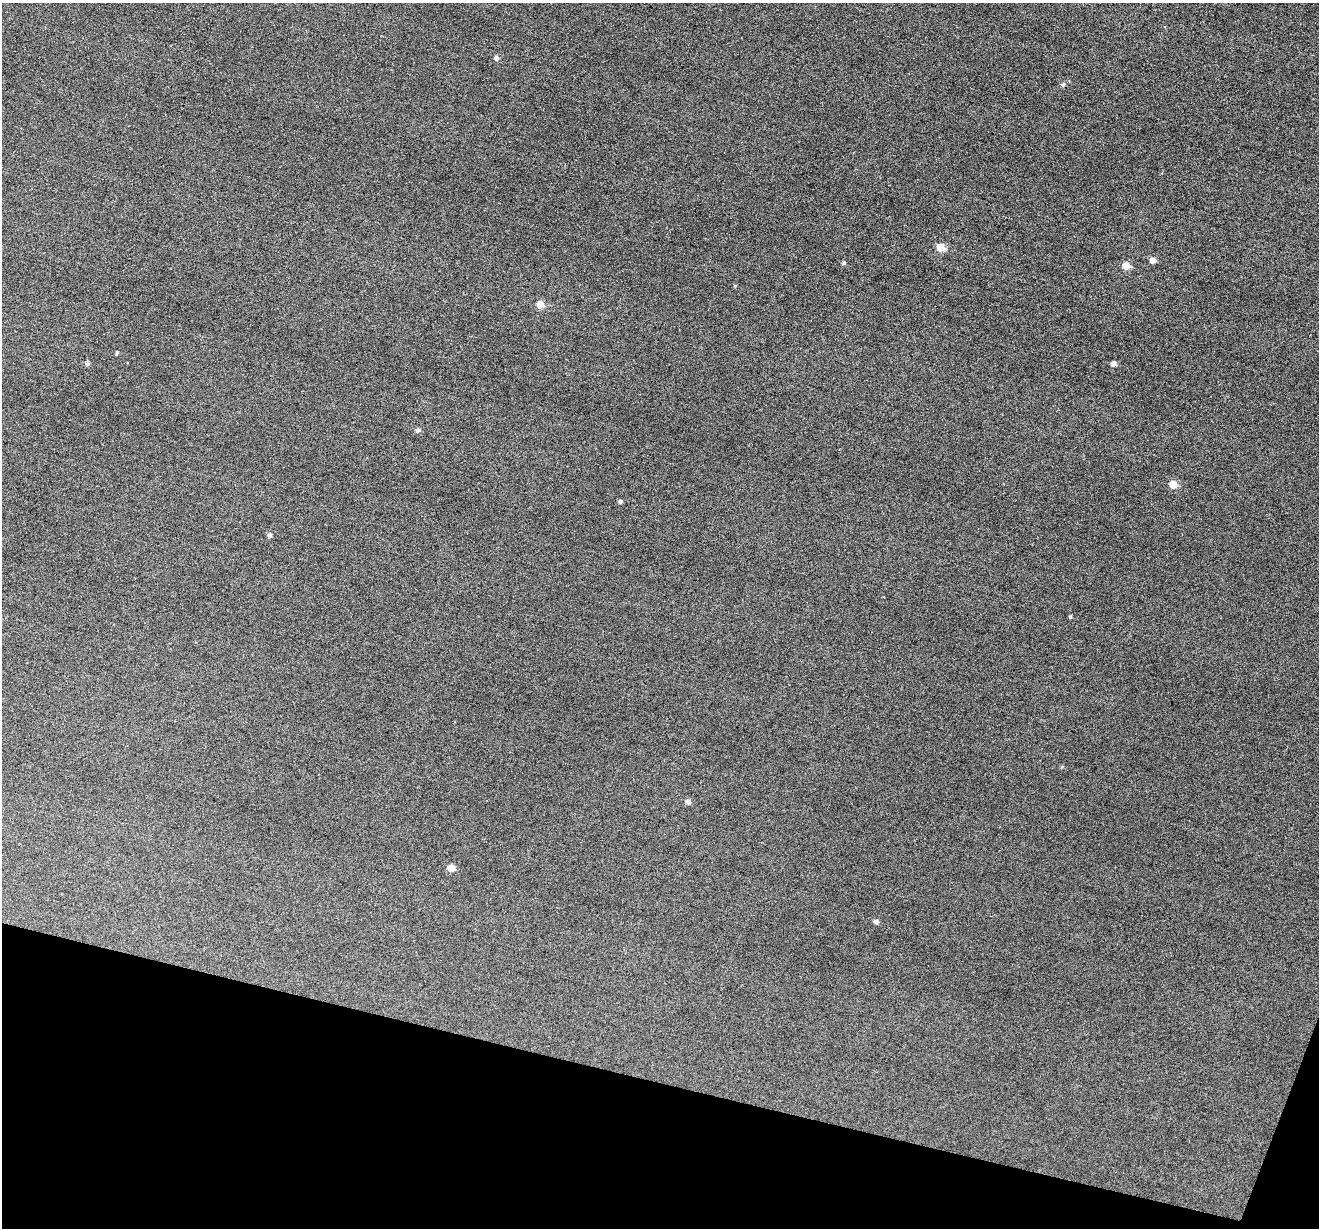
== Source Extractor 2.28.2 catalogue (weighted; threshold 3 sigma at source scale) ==
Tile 15 of 4 x 4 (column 3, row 4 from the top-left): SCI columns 2640-3956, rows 256-1481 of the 5274 x 5288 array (HDU 1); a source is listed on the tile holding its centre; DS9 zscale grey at full resolution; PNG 1321 x 1230 px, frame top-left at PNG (2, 3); no overlay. Shown black and unused: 12% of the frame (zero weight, under 3 of 6 exposures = <1% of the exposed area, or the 3 px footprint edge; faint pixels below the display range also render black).
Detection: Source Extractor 2.28.2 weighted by HDU 2 'WHT'; one run over the whole footprint, this tile lists its part. Background 0.0504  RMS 0.0056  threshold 0.0228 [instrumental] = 3 sigma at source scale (4.09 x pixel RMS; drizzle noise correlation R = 1.36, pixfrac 0.8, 0.05/0.05 arcsec/px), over >= 5 px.
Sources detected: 20; all 20 listed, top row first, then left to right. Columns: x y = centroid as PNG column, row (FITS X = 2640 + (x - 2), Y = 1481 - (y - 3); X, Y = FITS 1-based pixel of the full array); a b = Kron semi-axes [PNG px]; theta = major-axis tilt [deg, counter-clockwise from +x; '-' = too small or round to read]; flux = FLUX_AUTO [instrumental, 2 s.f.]
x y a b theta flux
496 58 5 5 - 1.7
1063 85 6 5 - 1
940 247 6 5 - 9.5
1153 260 6 5 - 3.1
844 263 4 4 - 0.97
1126 266 6 5 - 7.2
735 286 5 4 - 0.53
540 304 6 6 - 6.3
117 353 5 3 - 0.64
88 364 6 5 - 1
1114 364 5 4 - 2.5
418 430 6 5 - 1.4
1173 484 6 6 - 8.2
620 501 4 4 - 1.1
270 535 5 5 - 1.2
1070 617 4 3 - 0.71
1062 766 5 3 - 0.56
688 802 7 6 - 1.7
451 868 5 5 - 6.6
876 922 6 5 - 1.6